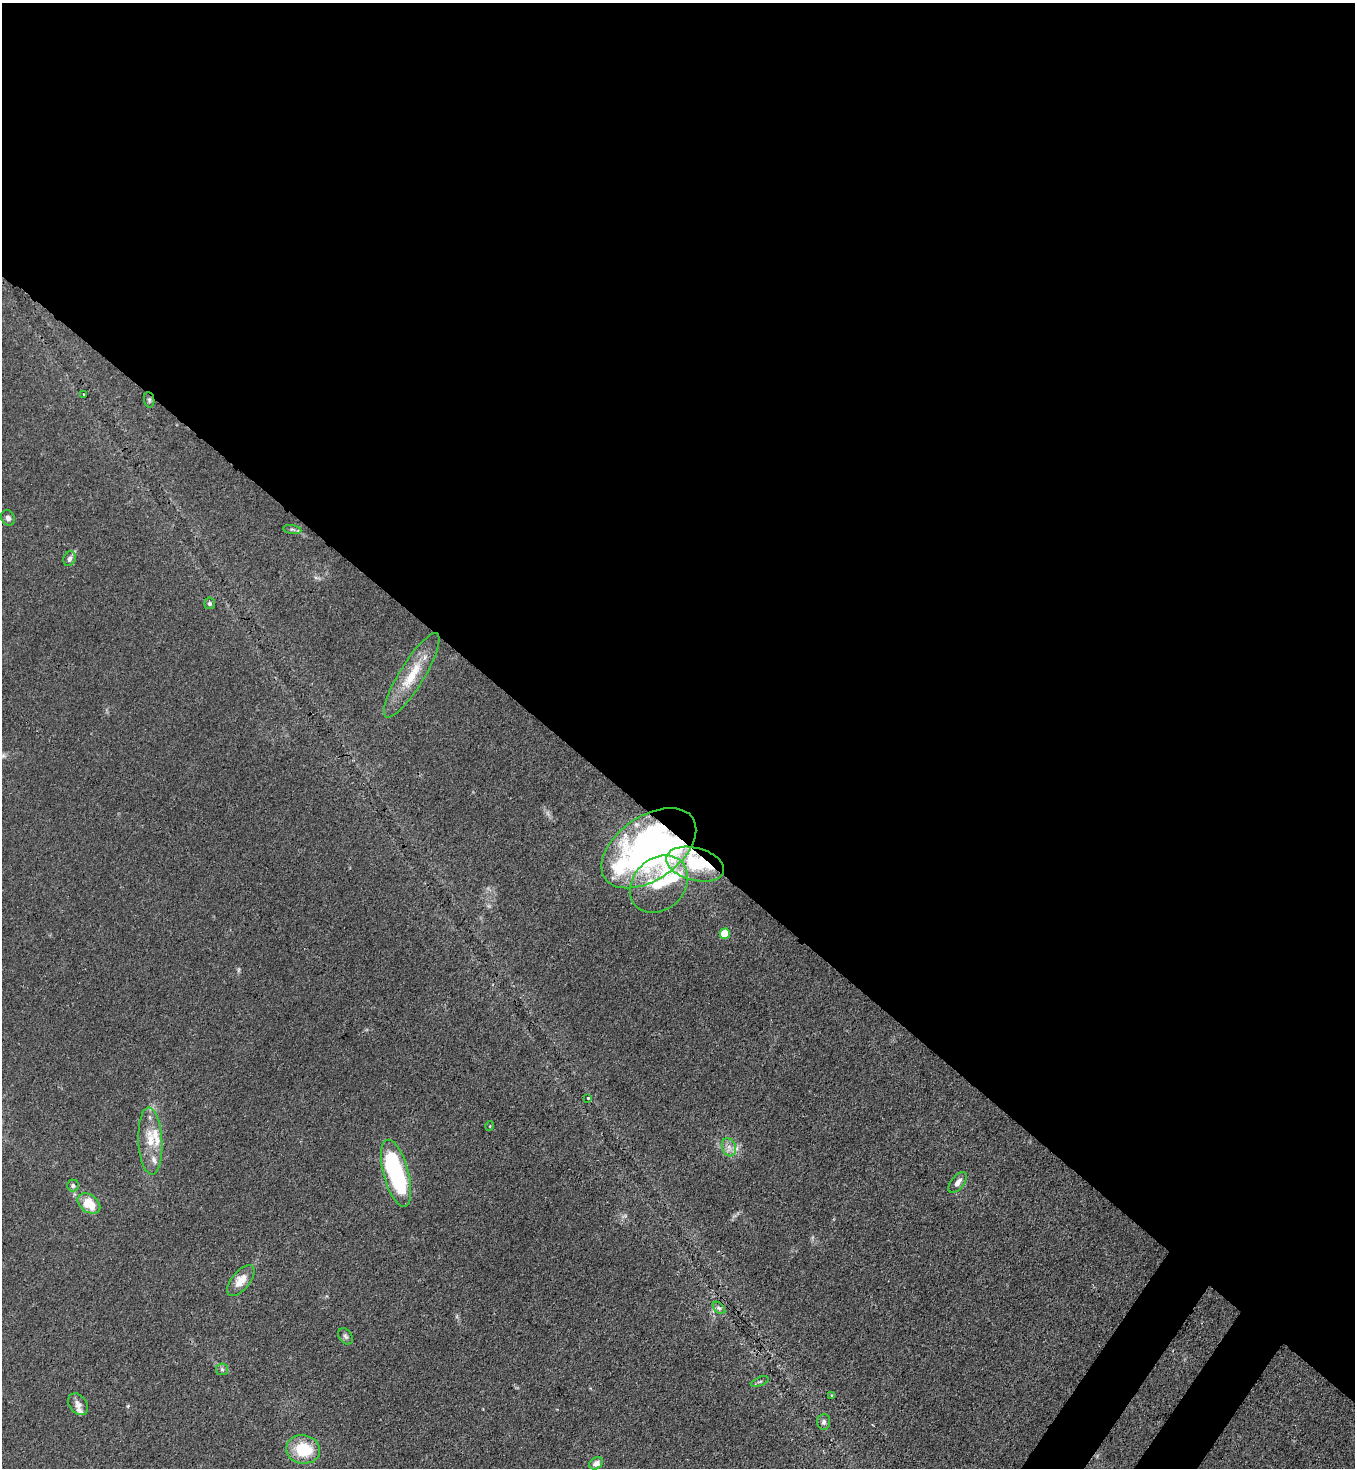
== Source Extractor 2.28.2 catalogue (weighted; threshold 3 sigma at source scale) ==
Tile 3 of 4 x 4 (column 3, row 1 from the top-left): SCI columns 2934-4286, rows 4458-5923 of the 6007 x 5985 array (HDU 1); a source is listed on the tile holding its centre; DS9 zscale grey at full resolution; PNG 1357 x 1470 px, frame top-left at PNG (2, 3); each listed source drawn as its Kron ellipse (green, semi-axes under 4 px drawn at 4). Shown black and unused: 58% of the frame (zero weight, under 3 of 4 exposures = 7% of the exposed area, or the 3 px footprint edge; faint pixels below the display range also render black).
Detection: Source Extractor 2.28.2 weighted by HDU 2 'WHT'; one run over the whole footprint, this tile lists its part. Background 0.0208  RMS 0.0028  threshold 0.0127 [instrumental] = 3 sigma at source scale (4.5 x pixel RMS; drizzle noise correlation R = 1.50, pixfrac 1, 0.05/0.05 arcsec/px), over >= 5 px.
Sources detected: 39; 4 inside a brighter object's white glare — neither listed nor drawn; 6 inside a brighter listed object's ellipse — not listed separately; the other 29 listed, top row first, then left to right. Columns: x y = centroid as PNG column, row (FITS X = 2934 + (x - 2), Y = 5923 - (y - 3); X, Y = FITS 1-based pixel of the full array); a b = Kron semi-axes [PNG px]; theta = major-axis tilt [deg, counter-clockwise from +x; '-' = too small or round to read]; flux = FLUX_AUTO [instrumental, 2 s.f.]
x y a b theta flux
83 394 3 2 - 0.23
149 400 8 5 -82 0.55
8 518 8 6 -61 1
292 530 9 4 -9 0.6
69 559 7 6 - 1.2
210 603 6 5 - 0.75
412 675 49 12 58 9.3
649 848 53 31 35 120
695 864 30 16 -15 12
659 884 32 25 45 13
725 934 5 5 - 9
588 1098 3 3 - 0.29
490 1126 5 3 - 0.22
150 1141 33 12 -87 6.8
729 1147 9 7 -70 1.5
396 1173 34 12 -75 32
958 1182 12 6 51 1.6
73 1185 6 6 - 0.64
89 1204 12 8 -37 6.6
241 1280 18 9 50 3.9
719 1308 7 4 -44 0.75
345 1336 9 6 -56 0.72
222 1369 6 6 - 0.6
760 1382 9 3 21 0.44
832 1395 4 3 - 0.42
78 1404 12 8 -53 1.5
824 1422 8 6 85 0.98
303 1449 17 14 -9 11
596 1463 7 5 31 1.7
Overlapping masked pixels (flux is a lower limit): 2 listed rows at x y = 649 848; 695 864